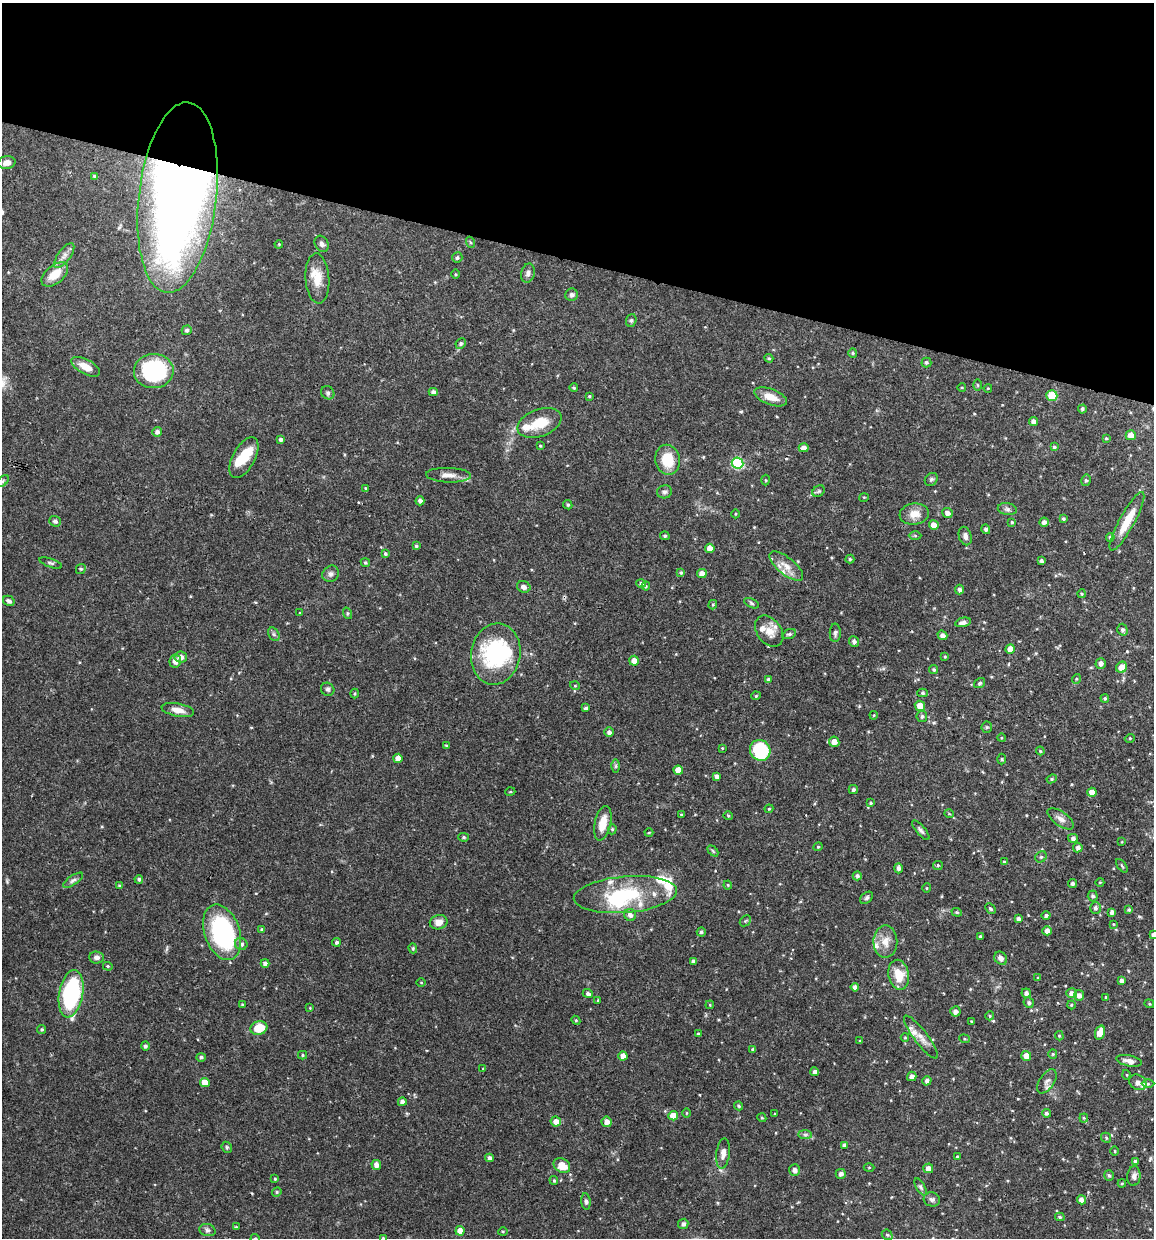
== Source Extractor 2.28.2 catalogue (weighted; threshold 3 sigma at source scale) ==
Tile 2 of 4 x 4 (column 2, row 1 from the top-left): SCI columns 1271-2422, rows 3713-4948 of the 4966 x 4951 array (HDU 1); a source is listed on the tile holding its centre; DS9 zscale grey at full resolution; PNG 1156 x 1240 px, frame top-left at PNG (2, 3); each listed source drawn as its Kron ellipse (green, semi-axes under 4 px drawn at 4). Shown black and unused: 21% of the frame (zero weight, under 3 of 4 exposures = <1% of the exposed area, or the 3 px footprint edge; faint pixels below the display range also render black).
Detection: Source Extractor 2.28.2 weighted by HDU 2 'WHT'; one run over the whole footprint, this tile lists its part. Background 0.0686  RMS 0.0025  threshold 0.0113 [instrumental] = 3 sigma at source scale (4.5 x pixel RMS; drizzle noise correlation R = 1.50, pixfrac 1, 0.05/0.05 arcsec/px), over >= 5 px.
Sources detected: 306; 3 inside a brighter object's white glare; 1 cosmic-ray / hot-pixel residue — neither listed nor drawn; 12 inside a brighter listed object's ellipse — not listed separately; the other 290 listed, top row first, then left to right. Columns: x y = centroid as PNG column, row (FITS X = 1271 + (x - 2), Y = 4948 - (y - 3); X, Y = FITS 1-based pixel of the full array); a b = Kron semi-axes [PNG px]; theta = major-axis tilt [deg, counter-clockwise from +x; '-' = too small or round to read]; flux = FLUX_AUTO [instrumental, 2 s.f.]
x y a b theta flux
7 162 9 6 10 1.5
95 176 4 4 - 0.53
178 198 96 39 83 260
470 242 6 3 -71 0.26
279 244 4 3 - 0.21
322 244 8 6 -62 0.81
64 255 14 6 53 1.3
457 258 5 5 - 0.45
528 273 9 6 76 1
55 274 16 9 40 4.4
455 274 4 3 - 0.24
317 278 25 12 -86 4.3
572 295 6 6 - 0.66
631 320 6 5 - 0.42
187 330 5 4 - 0.44
461 343 5 4 - 0.56
853 353 5 4 - 0.3
769 358 4 4 - 0.32
926 363 5 5 - 0.4
86 367 16 7 -28 2.9
154 371 20 17 5 23
977 385 6 4 -88 0.27
962 387 4 3 - 0.21
574 388 4 4 - 0.37
988 388 4 2 - 0.18
433 392 4 4 - 0.95
328 393 7 6 - 0.57
589 396 4 3 - 0.31
1052 396 5 5 - 8.7
771 397 17 8 -21 3
1082 409 4 4 - 0.46
1034 421 4 4 - 1.1
540 423 23 13 20 5.7
157 432 5 5 - 0.85
1131 435 5 5 - 2.3
1106 438 3 3 - 0.27
281 440 4 4 - 0.6
540 446 3 3 - 0.25
1054 447 4 4 - 0.39
804 448 5 4 - 1.1
244 458 22 11 61 5.7
668 460 15 12 -78 6.5
737 463 6 5 - 19
448 475 22 7 -2 2.1
931 479 7 6 - 0.5
766 480 5 3 - 0.25
1086 480 5 4 - 0.5
3 481 7 4 45 0.41
366 488 4 3 - 0.31
819 491 7 5 35 0.43
665 492 7 6 - 0.64
864 497 5 3 - 0.21
420 501 4 4 - 0.78
568 505 5 4 - 0.38
1007 509 9 6 -10 0.74
947 513 5 5 - 1.3
735 514 4 3 - 0.23
914 514 14 10 7 2.9
1063 519 4 3 - 0.46
55 521 6 5 - 0.58
1127 521 33 7 61 5.8
1012 522 4 3 - 0.28
1044 522 4 4 - 0.81
934 525 5 4 - 2.3
986 529 5 4 - 0.64
665 536 4 4 - 0.41
915 536 6 4 -2 0.33
965 536 9 6 -73 0.92
1110 537 4 4 - 0.49
416 546 4 3 - 0.39
710 548 5 4 - 2.4
385 553 3 3 - 0.37
850 559 4 4 - 0.35
1041 561 3 3 - 0.57
365 562 5 4 - 0.4
51 563 12 4 -19 0.48
786 566 20 8 -39 2.5
81 569 5 4 - 0.35
681 572 4 4 - 0.44
702 573 5 5 - 1.7
331 574 9 7 40 0.89
641 583 5 4 - 0.57
646 586 4 4 - 0.29
524 587 7 5 -23 0.91
960 590 5 4 - 0.71
1081 594 4 4 - 0.31
9 601 6 5 - 0.72
751 603 8 4 -28 0.44
713 605 5 4 - 0.29
299 613 3 2 - 0.21
347 613 6 4 -72 0.33
963 622 8 4 13 1.1
1122 630 6 5 - 0.63
769 631 17 12 -53 3
835 633 9 5 89 0.62
274 634 7 5 -59 0.47
789 634 7 4 21 0.53
942 635 5 4 - 1.2
854 641 5 5 - 0.73
1010 649 4 4 - 2.5
496 654 31 24 80 25
181 657 6 5 - 1.2
945 657 4 3 - 0.26
175 661 6 6 - 1.3
634 661 5 4 - 1.8
1101 663 5 5 - 1
1121 667 6 5 - 2.1
934 670 4 4 - 0.42
768 679 4 4 - 0.51
1076 679 5 3 - 0.26
980 683 6 4 35 0.43
575 686 5 3 - 0.22
328 689 7 6 - 0.57
923 693 5 4 - 0.42
355 694 5 3 - 0.29
756 696 4 4 - 0.28
1105 698 4 3 - 0.34
920 706 5 5 - 3
586 708 4 3 - 0.48
178 710 16 6 -11 2.1
874 715 4 3 - 0.26
922 716 5 5 - 0.52
987 727 6 5 - 0.4
609 732 4 4 - 0.84
1001 738 4 3 - 0.2
1130 738 5 3 - 0.22
834 742 5 5 - 2
446 746 4 3 - 0.37
722 748 3 3 - 0.2
760 750 11 10 - 15
1040 751 4 3 - 0.27
398 758 5 4 - 2
1002 759 5 3 - 0.24
616 766 6 4 90 0.39
678 770 5 4 - 2.5
717 776 4 4 - 0.88
1052 779 5 4 - 0.32
853 790 4 4 - 0.53
510 792 5 3 - 0.24
1092 792 4 4 - 2
871 803 4 4 - 0.39
769 809 4 4 - 0.28
681 814 4 2 - 0.17
949 814 5 3 - 0.2
728 816 4 4 - 0.29
1061 819 15 7 -36 1.4
603 823 17 8 77 3.7
612 829 5 4 - 0.34
921 830 12 4 -50 0.68
649 833 4 3 - 0.2
464 837 5 4 - 0.4
1073 838 5 4 - 0.78
1122 842 4 2 - 0.18
818 847 4 4 - 0.28
1078 848 5 4 - 0.87
713 851 6 4 -46 0.3
1041 857 6 5 - 0.38
1004 862 3 3 - 0.3
938 865 5 4 - 0.31
1122 866 8 4 -54 0.36
898 868 5 4 - 0.82
857 876 4 4 - 0.66
139 879 4 4 - 0.51
73 880 12 4 35 0.76
1100 882 4 3 - 0.21
1073 883 4 4 - 0.7
728 885 4 4 - 0.27
119 886 4 4 - 0.36
927 888 4 4 - 0.27
625 895 52 18 5 17
1093 896 5 5 - 0.57
867 898 7 5 41 0.47
1095 908 6 5 - 0.62
990 909 6 3 -45 0.41
1129 910 4 3 - 0.45
957 912 5 4 - 0.39
1112 912 4 4 - 0.96
630 915 6 5 - 1.1
1046 915 4 4 - 0.62
1018 919 4 4 - 0.74
745 921 6 4 43 0.36
439 922 9 7 20 1.9
1113 924 3 3 - 0.2
262 929 4 4 - 0.45
1047 931 5 4 - 1.4
222 932 28 17 -71 32
701 932 5 4 - 0.46
1153 935 4 3 - 0.75
980 936 3 3 - 0.33
336 942 4 4 - 0.54
885 942 16 12 89 2.8
241 944 6 6 - 0.82
413 948 5 4 - 0.3
97 957 7 6 - 0.87
1001 958 7 6 - 1
693 961 4 3 - 0.65
265 963 4 4 - 0.83
108 966 5 4 - 0.3
899 975 15 10 -79 4.7
1038 978 4 4 - 0.31
1121 981 4 3 - 0.85
421 982 4 3 - 0.19
855 987 4 4 - 1.1
1026 993 4 4 - 0.76
1071 993 5 5 - 1
71 994 24 12 80 29
588 994 5 4 - 0.64
1079 995 5 5 - 0.98
1106 997 3 3 - 0.3
598 1000 3 3 - 0.22
1029 1003 5 5 - 0.44
1149 1004 5 4 - 0.29
242 1005 3 2 - 0.28
710 1005 4 3 - 0.23
1071 1005 4 4 - 0.28
310 1008 4 4 - 0.21
955 1011 5 5 - 0.99
990 1016 4 4 - 0.33
576 1020 4 4 - 0.28
971 1021 4 2 - 0.19
259 1028 8 7 - 5.4
42 1029 4 4 - 0.42
1100 1032 7 5 71 3.2
698 1034 4 3 - 0.3
1059 1036 5 4 - 0.3
905 1037 4 4 - 0.25
921 1037 26 6 -53 2.3
964 1039 5 4 - 0.32
860 1041 3 3 - 0.25
145 1046 4 4 - 0.6
753 1049 4 3 - 0.41
1053 1054 5 4 - 0.31
302 1055 4 4 - 0.34
623 1056 4 4 - 1.7
1026 1056 5 5 - 2.5
201 1057 4 4 - 0.52
1129 1061 13 5 -12 1.4
483 1069 3 3 - 0.23
815 1072 4 4 - 0.76
1127 1075 5 3 - 0.21
912 1076 5 4 - 1.3
927 1081 5 4 - 0.79
1047 1081 14 7 55 1.2
1138 1082 9 7 -29 1.7
205 1083 5 4 - 2.8
1148 1084 6 4 -1 0.44
402 1102 4 4 - 0.97
738 1106 5 3 - 0.35
686 1113 5 3 - 0.23
1046 1113 4 4 - 0.5
775 1114 3 3 - 0.24
673 1116 5 4 - 3.8
762 1118 5 3 - 0.25
1084 1118 4 4 - 0.28
556 1121 5 5 - 1.6
607 1122 5 5 - 1.4
805 1135 7 4 0 0.51
1106 1138 5 4 - 0.35
844 1145 4 4 - 0.61
227 1147 6 5 - 0.4
1115 1151 4 3 - 0.21
723 1153 15 6 84 1.7
957 1156 3 2 - 0.24
489 1158 4 4 - 0.78
1135 1161 4 4 - 0.56
376 1165 5 4 - 1.5
562 1166 9 6 -33 3.5
869 1167 5 3 - 0.26
928 1168 5 5 - 1.8
795 1170 6 5 - 0.78
841 1174 5 5 - 0.78
1109 1175 5 4 - 0.5
1134 1176 10 6 85 0.97
275 1179 4 3 - 0.27
554 1180 4 3 - 0.33
1122 1183 4 4 - 0.3
921 1187 9 4 -60 0.5
277 1192 5 4 - 0.35
932 1199 8 7 - 0.71
1081 1200 4 4 - 1.4
586 1201 8 4 -84 0.55
1060 1217 5 4 - 0.38
683 1224 5 5 - 0.81
236 1227 3 2 - 0.27
207 1230 8 6 -15 0.67
460 1231 5 4 - 2.6
503 1231 5 3 - 0.27
887 1235 6 4 -42 0.4
255 1238 4 4 - 0.27
383 1238 4 3 - 0.36
Overlapping masked pixels (flux is a lower limit): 2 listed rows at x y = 178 198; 1127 521
Isophote crosses this tile's border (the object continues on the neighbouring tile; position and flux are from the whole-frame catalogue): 3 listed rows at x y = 1153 935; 255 1238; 383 1238